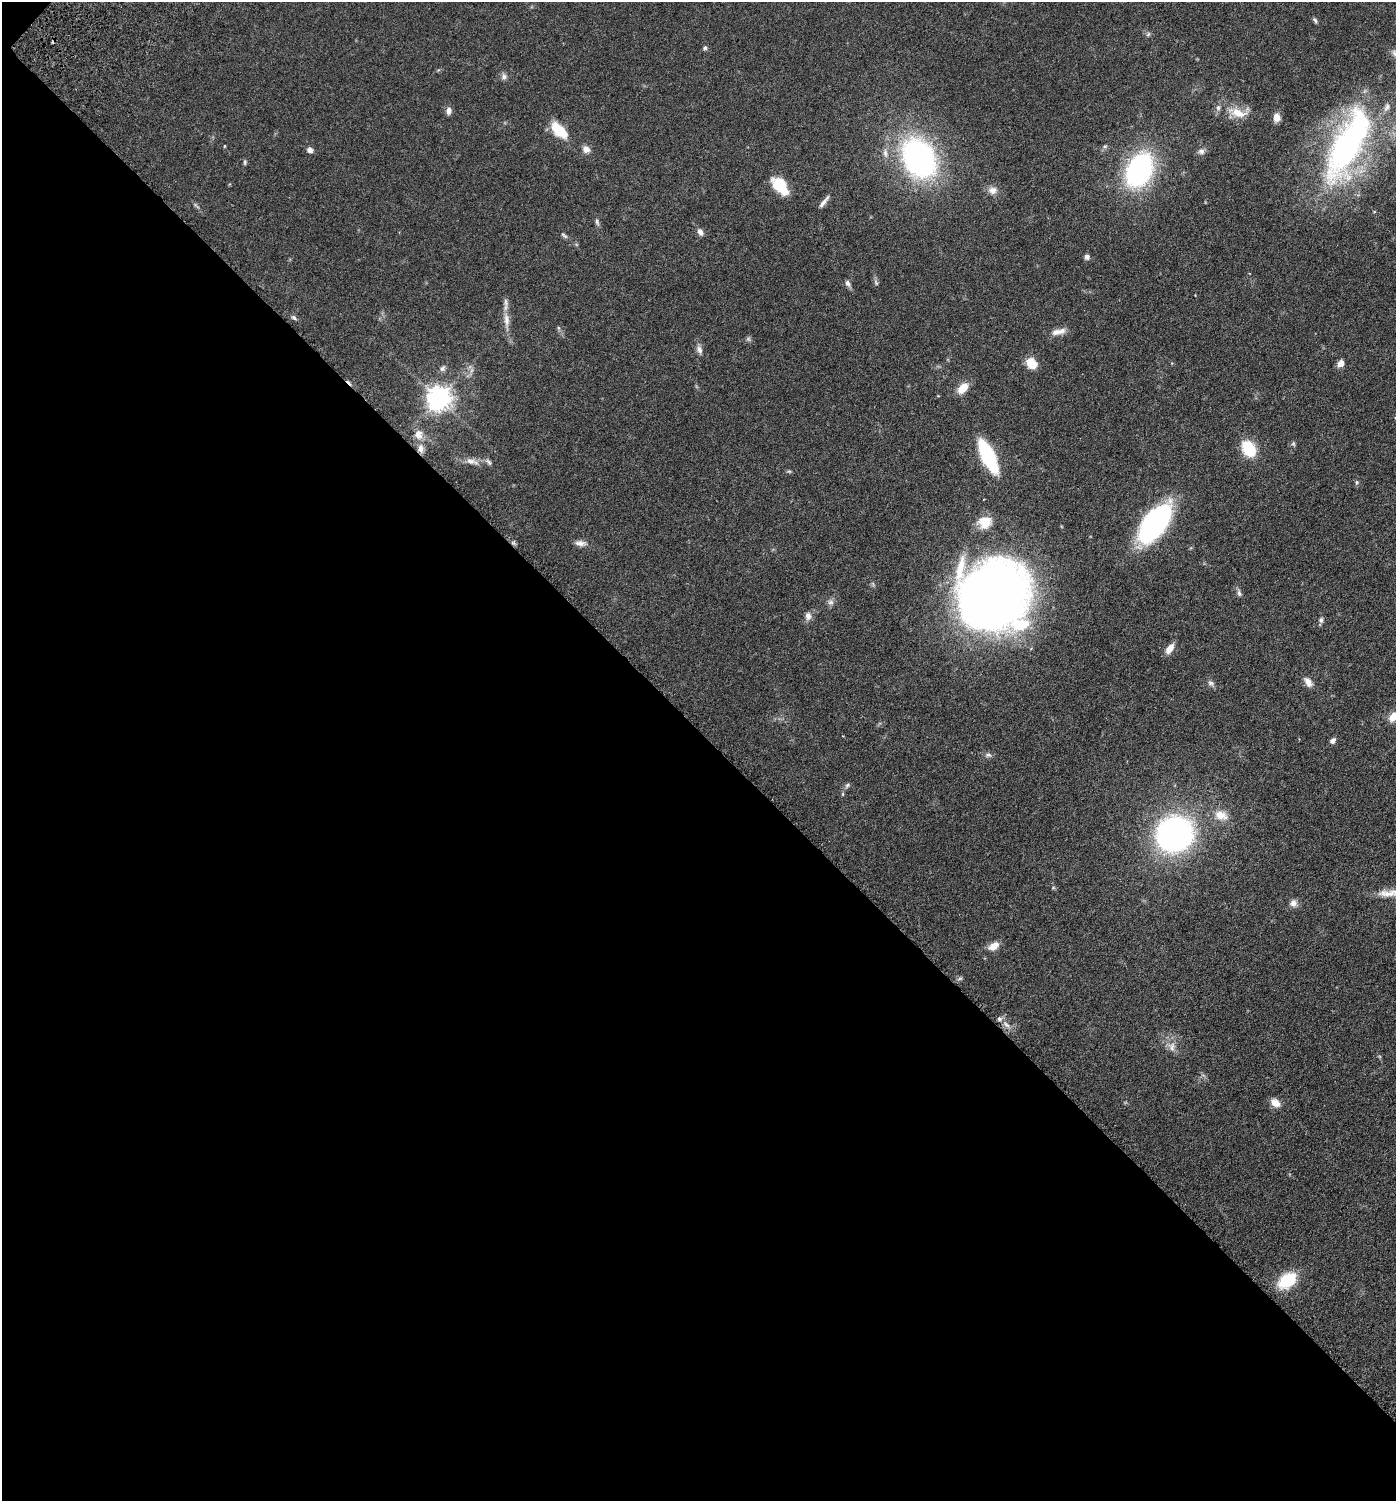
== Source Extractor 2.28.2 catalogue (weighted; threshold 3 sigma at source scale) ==
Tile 9 of 4 x 4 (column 1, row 3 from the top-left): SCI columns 252-1645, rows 1597-3095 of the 6205 x 6192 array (HDU 1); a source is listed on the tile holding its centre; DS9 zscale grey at full resolution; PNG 1398 x 1503 px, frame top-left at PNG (2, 2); no overlay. Shown black and unused: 51% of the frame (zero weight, under 3 of 6 exposures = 6% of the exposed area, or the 3 px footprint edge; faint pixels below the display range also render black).
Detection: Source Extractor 2.28.2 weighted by HDU 2 'WHT'; one run over the whole footprint, this tile lists its part. Background 0.0912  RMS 0.0046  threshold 0.0187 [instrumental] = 3 sigma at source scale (4.09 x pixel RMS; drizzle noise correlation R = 1.36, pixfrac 0.8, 0.05/0.05 arcsec/px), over >= 5 px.
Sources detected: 80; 1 inside a brighter object's white glare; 1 cosmic-ray / hot-pixel residue — not listed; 8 inside a brighter listed object's ellipse — not listed separately; the other 70 listed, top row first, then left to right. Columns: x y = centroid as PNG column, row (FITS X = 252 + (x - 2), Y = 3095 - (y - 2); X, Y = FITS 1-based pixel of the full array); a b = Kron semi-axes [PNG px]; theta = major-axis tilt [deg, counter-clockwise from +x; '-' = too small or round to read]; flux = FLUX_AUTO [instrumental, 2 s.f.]
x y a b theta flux
1315 20 8 4 -53 0.77
1148 34 7 5 46 0.74
705 48 5 5 - 1
504 76 9 7 -84 1.3
449 111 9 6 84 1.9
1238 113 27 11 -15 7.6
1277 117 8 7 - 3.4
561 131 16 10 -57 9.5
1349 140 112 38 63 120
224 146 4 3 - 0.33
586 149 9 8 - 2.6
310 150 7 6 - 1.6
1201 151 9 8 - 1.5
885 153 12 6 -84 1.8
919 158 30 22 -62 120
245 162 7 4 -82 0.64
1139 170 27 18 63 83
778 184 17 15 -76 8.9
992 190 12 10 6 2.8
824 202 19 5 51 1.9
597 222 10 5 -72 0.98
700 232 9 6 -59 1.8
564 235 11 4 -36 0.86
1087 257 7 7 - 1.2
848 283 8 6 -64 1.4
876 283 10 4 -63 0.83
294 318 8 5 -41 0.86
506 320 20 8 -86 3.9
1061 331 15 9 28 2.7
748 339 6 6 - 0.78
699 350 11 6 -74 1.8
1031 363 14 11 -50 5.4
1341 363 7 6 - 2.7
443 368 9 6 50 1.2
963 388 13 8 45 6.1
438 398 8 8 - 380
418 434 13 11 -68 3.7
1293 444 6 5 - 0.66
421 448 10 7 87 2.5
1248 449 17 12 -60 15
988 456 23 8 -64 59
471 461 14 8 -9 2.8
488 462 12 5 -46 1.2
1357 482 6 5 - 0.75
984 522 17 15 13 6.7
1154 524 30 14 52 110
580 543 14 7 -5 2.3
1239 593 9 5 -75 1.1
992 596 53 48 41 490
831 602 9 7 1 1.4
808 616 11 8 89 2
1321 620 7 6 - 1.1
1170 649 12 7 55 3.5
1308 682 13 8 -57 2.8
1211 683 9 6 -2 1.2
1393 717 12 9 51 4.7
1333 740 8 6 51 1.4
988 755 9 6 -10 1.2
847 785 9 5 46 0.97
1221 815 19 13 -20 5.7
1174 834 23 22 - 170
1053 888 6 4 1 0.48
1389 893 36 10 -1 6.5
1293 903 9 9 - 2.2
993 946 12 8 30 4.1
960 978 6 4 19 0.67
1007 1025 12 5 -44 1.8
1172 1047 14 9 83 2.9
1275 1103 13 9 -37 3.3
1287 1280 17 12 37 18
Isophote crosses this tile's border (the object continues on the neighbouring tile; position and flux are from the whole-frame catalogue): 2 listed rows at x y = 1349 140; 1393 717